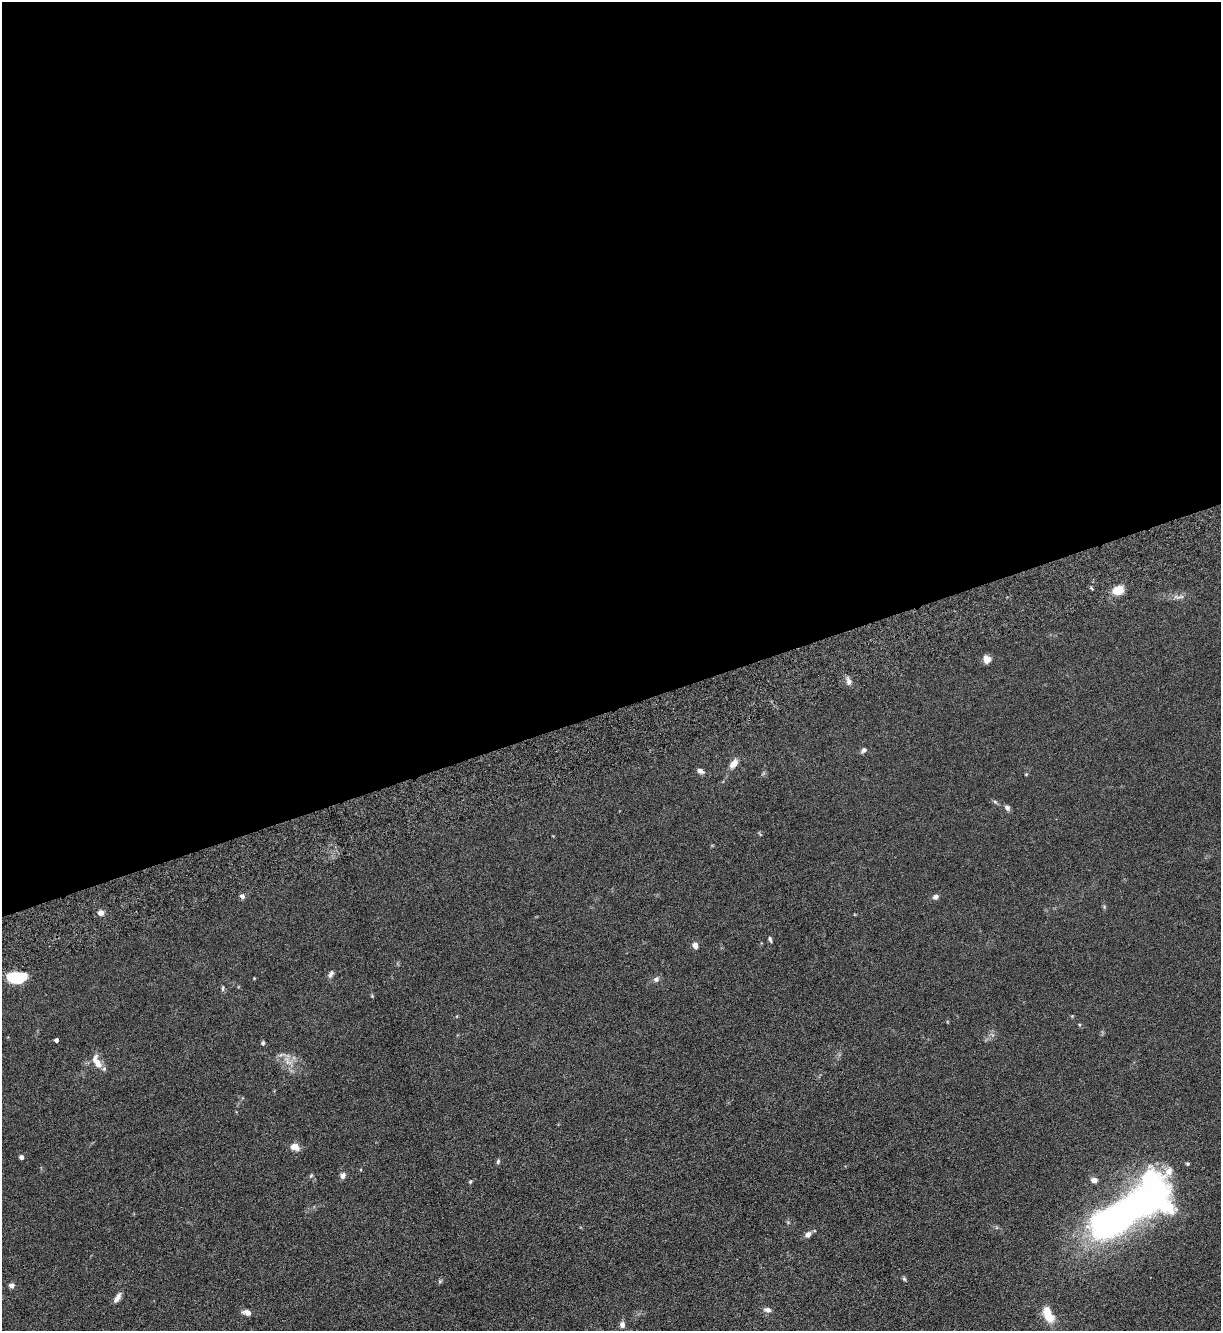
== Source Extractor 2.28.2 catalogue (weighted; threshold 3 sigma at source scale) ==
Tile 2 of 4 x 4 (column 2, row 1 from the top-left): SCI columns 1398-2616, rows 4067-5395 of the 5361 x 5481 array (HDU 1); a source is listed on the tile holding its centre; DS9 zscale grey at full resolution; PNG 1223 x 1333 px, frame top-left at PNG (2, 2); no overlay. Shown black and unused: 53% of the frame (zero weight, under 3 of 6 exposures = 3% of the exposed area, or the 3 px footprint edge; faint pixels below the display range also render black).
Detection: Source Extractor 2.28.2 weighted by HDU 2 'WHT'; one run over the whole footprint, this tile lists its part. Background 0.0665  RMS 0.0058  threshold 0.0236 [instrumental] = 3 sigma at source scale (4.09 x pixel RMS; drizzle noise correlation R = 1.36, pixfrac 0.8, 0.05/0.05 arcsec/px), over >= 5 px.
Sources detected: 38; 1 inside a brighter object's white glare — not listed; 1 inside a brighter listed object's ellipse — not listed separately; the other 36 listed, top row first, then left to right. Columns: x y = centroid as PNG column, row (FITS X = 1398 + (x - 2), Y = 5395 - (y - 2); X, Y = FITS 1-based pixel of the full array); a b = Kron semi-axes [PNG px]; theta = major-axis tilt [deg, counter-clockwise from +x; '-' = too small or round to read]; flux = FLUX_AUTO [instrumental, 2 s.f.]
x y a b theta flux
1118 590 10 8 23 9
986 659 9 7 -79 3.3
849 681 11 5 -62 1.9
864 750 7 6 - 1.4
734 764 11 7 50 4
700 771 7 5 -34 1.8
1026 774 5 3 - 0.39
995 802 6 4 -20 0.79
1007 808 8 6 -51 1.4
242 896 6 5 - 1.6
935 897 7 6 - 1.6
101 913 7 6 - 2.4
770 939 8 4 -73 0.91
695 945 4 4 - 5.9
331 974 10 5 62 1.6
16 977 18 10 0 19
656 979 8 7 - 1.6
223 988 6 4 88 0.71
56 1040 4 4 - 1.5
263 1043 5 4 - 0.9
97 1063 18 8 -51 5.2
295 1147 11 8 -14 3.8
21 1157 4 4 - 2.2
498 1161 6 4 74 0.87
342 1175 7 6 - 2.1
1094 1180 6 5 - 3
470 1182 5 4 - 0.55
1119 1217 95 27 38 280
808 1234 7 6 - 2.2
904 1279 7 4 -45 0.7
12 1285 5 5 - 2.2
117 1298 12 5 55 2.9
767 1310 8 6 -7 2.1
247 1312 10 6 -14 2.9
1048 1316 19 11 -53 8.1
622 1325 7 6 - 2